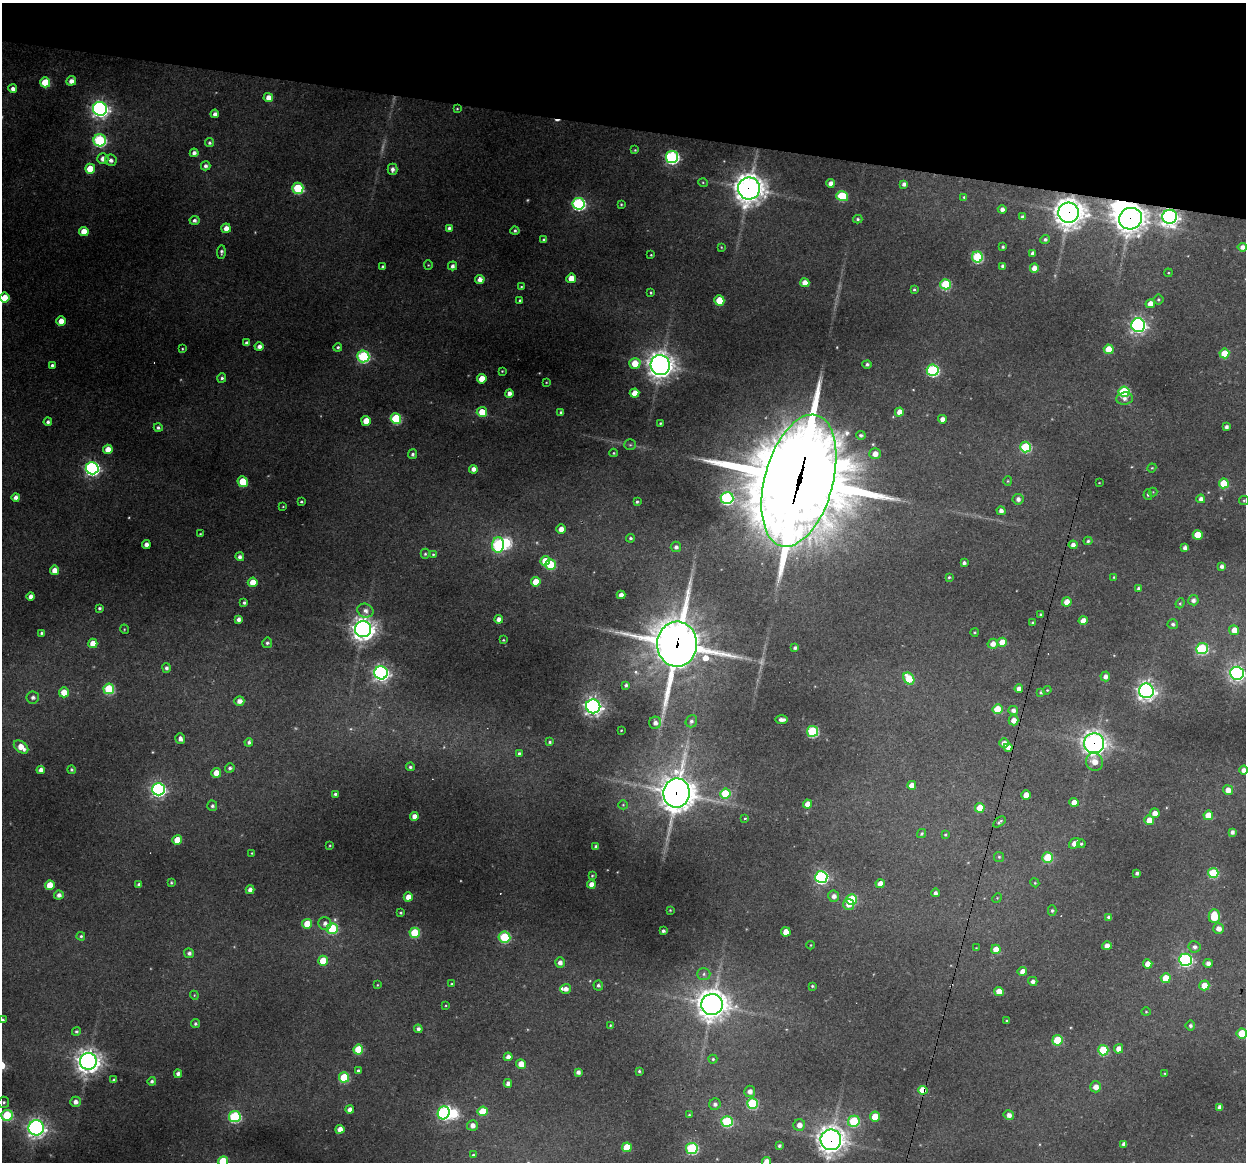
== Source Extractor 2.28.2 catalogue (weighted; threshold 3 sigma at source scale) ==
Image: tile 2 of 4 x 4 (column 2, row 1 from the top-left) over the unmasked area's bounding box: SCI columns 1245-2488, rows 3599-4758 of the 4975 x 4996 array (HDU 1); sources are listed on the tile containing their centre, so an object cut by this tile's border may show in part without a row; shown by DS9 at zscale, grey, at full resolution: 1 PNG px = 1 image px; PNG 1248 x 1164 px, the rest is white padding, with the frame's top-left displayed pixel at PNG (2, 3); every listed detection drawn as its Kron ellipse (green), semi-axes under 4 PNG px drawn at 4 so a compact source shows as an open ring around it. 11% of this frame is shown black and not used: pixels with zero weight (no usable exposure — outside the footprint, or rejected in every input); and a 3 px margin inside the footprint's outer edge (the drizzle kernel's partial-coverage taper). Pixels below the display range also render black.
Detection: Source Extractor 2.28.2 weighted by HDU 2 'WHT'; one run over the whole footprint, this tile lists its part. Background 0.342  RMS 0.014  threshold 0.0634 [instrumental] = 3 sigma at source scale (4.5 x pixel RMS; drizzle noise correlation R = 1.50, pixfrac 1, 0.05/0.05 arcsec/px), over >= 5 px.
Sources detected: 363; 5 too faint to see at this stretch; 3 inside a brighter object's white glare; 2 cosmic-ray / hot-pixel residue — neither listed nor drawn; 1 inside a brighter listed object's ellipse — not listed separately; the other 352 listed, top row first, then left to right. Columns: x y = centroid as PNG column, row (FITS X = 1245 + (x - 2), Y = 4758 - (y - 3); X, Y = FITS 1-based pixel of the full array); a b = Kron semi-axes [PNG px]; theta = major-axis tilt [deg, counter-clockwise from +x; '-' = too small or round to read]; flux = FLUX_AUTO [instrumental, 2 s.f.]
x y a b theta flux
71 81 5 4 - 9.4
45 82 5 5 - 47
13 89 4 4 - 7.1
268 97 5 4 - 12
100 109 7 7 - 620
457 109 4 3 - 1.3
215 114 4 4 - 7.1
100 140 6 6 - 190
210 143 4 4 - 3.2
635 150 4 4 - 1.5
194 153 4 4 - 5.7
672 157 6 6 - 280
103 159 5 5 - 9.1
111 160 6 5 - 6.3
206 166 5 4 - 4.5
90 169 5 5 - 35
392 169 5 5 - 5.4
703 183 5 3 - 1.2
831 183 4 4 - 9.4
904 184 4 4 - 5.6
298 188 5 5 - 92
749 188 11 11 - 1700
842 196 6 5 - 85
964 197 4 4 - 1.9
579 204 6 6 - 240
621 204 3 3 - 1.5
1002 209 4 4 - 5.9
1069 213 10 10 - 1900
1023 217 4 4 - 5.9
1170 217 7 7 - 720
858 219 4 4 - 2.5
1130 219 12 10 21 1600
194 220 5 4 - 4.5
226 228 5 4 - 11
449 228 4 4 - 3.9
84 231 5 4 - 22
515 231 4 4 - 2.7
1045 239 5 4 - 3.2
544 240 4 3 - 3.1
721 247 4 3 - 1.2
1003 247 4 3 - 2.2
1242 247 5 4 - 8.1
221 252 7 4 89 3.3
1033 253 4 4 - 5.7
651 255 3 3 - 1.2
977 257 5 5 - 130
428 265 4 4 - 1.4
453 266 4 4 - 5.3
1003 266 4 4 - 4.4
383 267 3 3 - 3.3
1034 268 4 4 - 12
1168 273 4 3 - 1.2
571 278 5 4 - 20
480 279 5 4 - 9.6
805 283 5 4 - 13
946 284 5 5 - 90
521 287 4 3 - 1.7
914 289 4 3 - 2
651 293 3 2 - 1.5
5 298 5 5 - 29
520 300 4 3 - 2.8
719 300 5 5 - 38
1158 300 5 5 - 2
1150 304 5 4 - 13
61 321 4 4 - 17
1138 325 7 6 - 480
247 343 4 4 - 5.4
259 347 4 4 - 7.7
338 347 4 4 - 2.7
182 349 3 2 - 1.3
1109 349 5 5 - 31
1224 353 5 5 - 29
363 356 6 6 - 190
635 363 6 5 - 28
867 364 4 4 - 3.6
52 365 4 3 - 3.5
660 365 10 9 - 1400
933 370 6 5 - 190
502 371 3 3 - 1.1
222 378 5 4 - 3.5
482 379 5 4 - 26
546 382 4 2 - 0.9
1124 392 5 5 - 110
509 393 4 4 - 8.2
635 393 5 4 - 20
1124 399 8 6 6 5.5
482 412 5 5 - 30
561 412 4 3 - 2.2
899 412 4 4 - 14
396 418 5 5 - 87
942 419 4 4 - 9.6
366 421 5 5 - 22
48 422 4 4 - 3.9
660 423 3 3 - 1.8
1226 427 4 4 - 5.2
158 428 4 4 - 3.9
861 435 4 4 - 3.6
630 445 6 5 - 2.4
1026 447 5 5 - 110
108 449 4 4 - 17
614 453 4 3 - 1.6
413 454 5 4 - 3.6
875 454 5 5 - 12
92 468 6 6 - 390
1152 468 4 4 - 1.4
473 469 4 4 - 8.9
799 481 68 34 75 26000
1008 481 5 4 - 1.5
243 482 6 5 - 44
1099 483 3 2 - 0.77
1224 483 5 5 - 51
1153 492 4 4 - 1.3
1148 495 5 4 - 2.2
16 497 4 4 - 7.5
727 498 6 6 - 220
1018 499 5 5 - 6
1201 499 4 4 - 7.2
1244 500 5 4 - 1.6
301 502 3 3 - 2.2
637 502 4 4 - 2.2
283 507 3 2 - 1
1001 511 4 4 - 6.3
561 529 4 4 - 12
200 534 4 3 - 1.5
1198 535 5 5 - 36
631 538 4 4 - 2.9
1088 541 4 4 - 2.6
146 544 4 4 - 8.3
498 545 8 6 88 180
1073 545 4 4 - 7.3
676 547 5 5 - 4.4
1185 548 4 4 - 7
425 554 5 4 - 2.2
433 554 4 4 - 1.7
240 557 4 4 - 6.1
545 561 5 4 - 25
964 563 4 4 - 4.1
550 565 5 5 - 66
1222 566 4 4 - 4.8
55 570 4 4 - 14
949 577 3 3 - 2
1114 577 4 3 - 1.1
253 582 5 4 - 21
536 582 5 4 - 23
1138 588 4 4 - 3.1
621 595 4 4 - 9.7
31 597 4 4 - 8.5
1193 600 5 5 - 6.5
1067 602 4 4 - 15
244 603 4 3 - 3.4
1180 603 5 4 - 1.8
99 608 3 3 - 2.6
365 611 8 6 -21 7.2
1041 615 3 3 - 2.6
239 619 4 4 - 6.7
499 619 4 4 - 8.7
1083 620 4 4 - 11
1032 623 3 3 - 2
1173 624 5 5 - 3.5
124 629 5 3 - 1.2
363 629 8 8 - 1200
1234 630 5 5 - 16
974 632 4 3 - 1.4
42 633 3 3 - 2.2
503 640 3 3 - 1.3
1002 642 4 4 - 21
93 643 5 4 - 19
267 643 5 5 - 3.2
677 644 22 20 89 5400
993 644 5 5 - 10
795 648 4 3 - 4.2
1202 649 6 5 - 150
166 668 5 4 - 4.4
381 673 7 6 - 530
1237 673 6 6 - 490
1105 676 5 4 - 7.8
909 679 6 5 - 45
626 685 3 3 - 2.8
109 689 5 5 - 90
1019 689 4 4 - 8
1047 690 4 4 - 1.4
1146 691 7 7 - 660
64 692 5 5 - 22
1041 692 4 4 - 2.6
33 697 6 6 - 5.2
239 701 5 4 - 9
593 706 7 7 - 630
997 709 5 5 - 47
1013 710 5 4 - 5.9
782 720 6 3 0 6.8
1013 720 5 5 - 12
691 721 6 5 - 4.1
655 723 6 6 - 6.5
621 730 3 2 - 0.94
812 731 5 5 - 140
180 739 5 5 - 7.1
249 742 4 4 - 3.7
550 742 4 4 - 2.7
1004 743 4 4 - 9.7
1094 743 10 10 - 900
21 747 8 5 -39 19
1008 747 4 4 - 10
519 753 4 4 - 2.7
1094 762 9 8 - 14
410 767 4 4 - 2.7
230 768 5 4 - 3.6
41 770 4 4 - 9
72 770 4 4 - 2.1
1244 770 4 4 - 7.4
216 773 5 4 - 16
912 785 4 4 - 14
158 789 6 6 - 370
1228 790 5 5 - 13
677 793 15 13 81 2800
335 794 4 3 - 3.5
725 794 5 5 - 69
1026 795 5 4 - 18
1074 802 4 4 - 16
808 804 4 4 - 14
623 805 5 4 - 1.5
212 806 5 5 - 3.8
980 808 5 4 - 25
1155 813 5 4 - 10
1208 815 5 5 - 24
414 816 4 4 - 10
745 818 4 3 - 1.6
1149 820 5 4 - 19
999 822 7 3 37 3.2
1232 832 4 4 - 5.1
922 834 5 4 - 2.5
945 835 4 4 - 1.7
177 840 5 4 - 30
1074 843 6 4 38 12
1081 844 4 4 - 2.3
330 845 4 2 - 1.2
596 847 3 3 - 3.5
252 853 3 3 - 1.2
999 857 5 5 - 2
1047 857 5 5 - 60
1137 873 4 4 - 4.5
1213 873 5 5 - 89
592 876 3 3 - 1.5
821 877 6 6 - 280
171 883 3 2 - 1.6
1035 883 4 3 - 1.4
139 884 4 4 - 3.1
880 884 4 4 - 12
50 885 5 4 - 31
591 885 4 4 - 13
250 890 4 4 - 7.2
935 893 4 4 - 4.5
59 895 5 4 - 6.8
834 896 5 5 - 8.1
408 897 4 4 - 15
997 898 5 4 - 1.5
852 899 5 5 - 94
849 905 5 5 - 9.7
670 910 2 2 - 1
1052 911 5 4 - 2.3
400 913 3 3 - 2.1
1214 916 7 5 -90 44
1109 917 4 4 - 4.9
307 924 5 5 - 29
325 924 7 6 - 8
332 928 5 5 - 92
1218 929 5 5 - 9.6
663 931 3 3 - 3.3
786 932 4 4 - 20
415 933 5 5 - 69
81 936 4 4 - 2.3
504 937 6 5 - 86
811 945 4 3 - 1.1
1107 946 5 4 - 9.8
1194 947 6 5 - 5.1
976 948 3 3 - 0.86
996 949 4 4 - 17
189 953 5 5 - 4.8
1185 960 6 6 - 320
323 961 5 5 - 37
560 962 5 5 - 7
1208 963 4 4 - 7.3
1148 964 4 4 - 14
1022 971 5 4 - 12
704 974 6 6 - 3.5
1166 978 5 5 - 33
1033 981 4 4 - 5.5
452 984 4 3 - 1.7
377 985 3 3 - 1.2
598 985 5 4 - 3.4
1204 985 5 5 - 20
812 986 4 3 - 1.7
566 989 5 5 - 7.2
999 991 4 4 - 18
194 995 4 3 - 1.2
712 1004 11 10 - 1900
446 1005 4 3 - 1.1
1146 1012 4 4 - 1.4
2 1020 3 3 - 3.6
1007 1021 3 3 - 1.9
195 1024 4 4 - 2.8
610 1025 4 3 - 1.4
1190 1026 5 5 - 3.3
418 1029 4 4 - 5.5
76 1031 4 4 - 2.9
1242 1033 5 5 - 43
1057 1040 5 5 - 56
358 1049 5 5 - 52
1119 1049 5 4 - 12
1103 1050 5 5 - 71
508 1057 4 4 - 8.1
713 1059 4 4 - 1.9
88 1061 8 8 - 1200
521 1064 5 4 - 17
358 1071 4 4 - 3.2
639 1071 4 4 - 2.1
578 1072 4 4 - 6
1165 1073 3 2 - 1.1
178 1074 4 4 - 5.3
344 1077 5 5 - 78
114 1080 4 3 - 3.5
152 1081 4 4 - 3.6
508 1083 4 4 - 7.1
1096 1087 5 5 - 11
923 1090 4 4 - 39
750 1091 5 5 - 7.7
4 1102 5 5 - 3
75 1102 5 5 - 8
752 1103 5 5 - 110
715 1104 6 5 - 5.1
1220 1107 4 4 - 7.8
350 1110 4 4 - 8.1
483 1111 5 5 - 40
444 1113 6 6 - 270
7 1115 5 5 - 100
689 1115 3 3 - 1.6
1009 1115 5 5 - 7.9
235 1117 6 5 - 150
875 1117 5 5 - 33
727 1121 6 5 - 120
854 1121 6 5 - 89
472 1125 5 5 - 8.7
799 1125 6 5 - 10
36 1128 7 7 - 640
340 1129 4 4 - 14
831 1140 10 10 - 1500
1124 1144 4 4 - 6.3
779 1146 4 4 - 2.9
627 1147 5 5 - 40
692 1148 6 5 - 150
473 1155 4 4 - 1.9
223 1161 5 5 - 64
767 1162 5 4 - 16
Overlapping masked pixels (flux is a lower limit): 10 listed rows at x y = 749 188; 1069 213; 1170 217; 1130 219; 799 481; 677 644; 1094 743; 677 793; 923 1090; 831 1140
Isophote crosses this tile's border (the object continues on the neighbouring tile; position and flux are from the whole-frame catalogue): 7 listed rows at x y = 5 298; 1237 673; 1244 770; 2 1020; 1242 1033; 223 1161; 767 1162